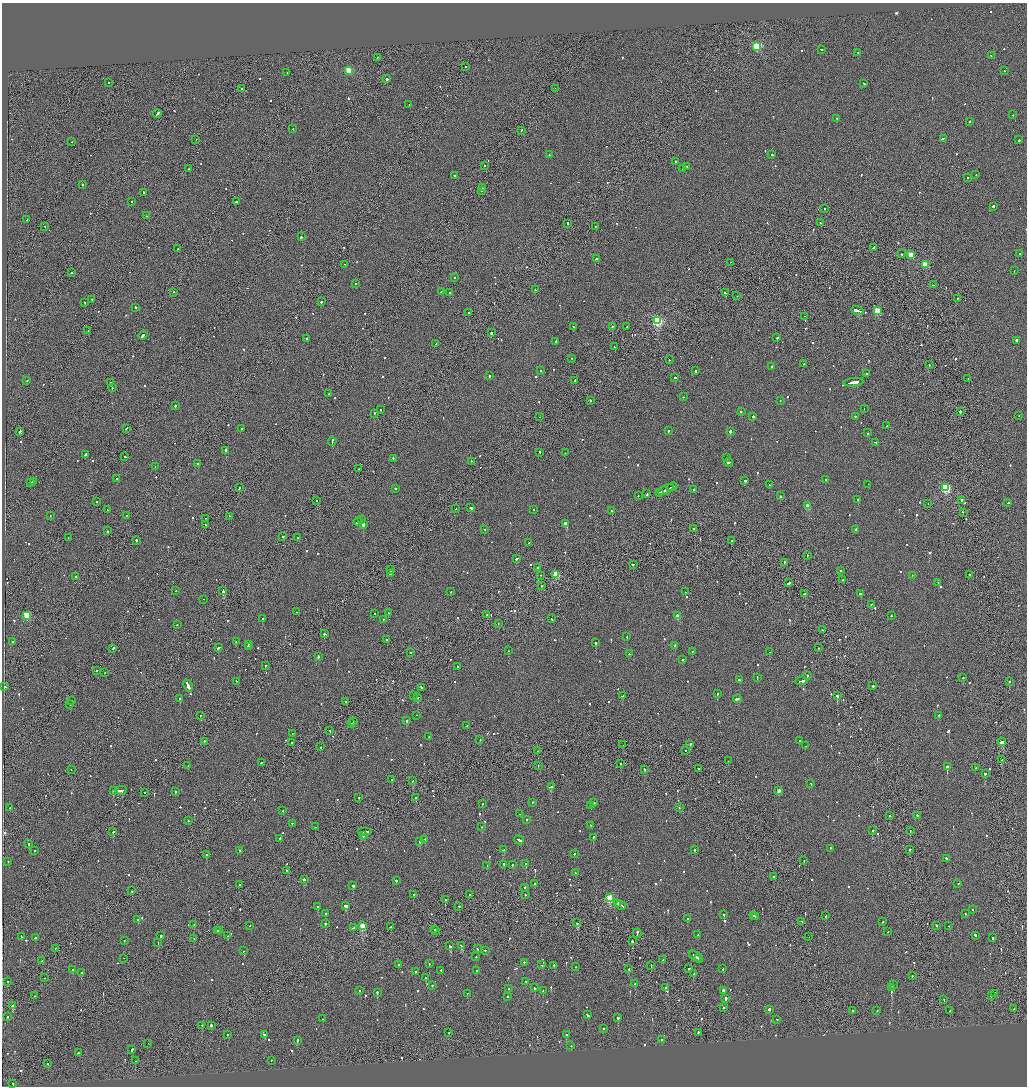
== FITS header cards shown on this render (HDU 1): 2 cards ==
NAXIS1  =                 2050
NAXIS2  =                 2168

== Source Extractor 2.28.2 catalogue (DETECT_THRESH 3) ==
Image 2050 x 2168 px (HDU 1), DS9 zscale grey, zoomed out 1/2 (1 PNG px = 2 x 2 image px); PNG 1029 x 1088 px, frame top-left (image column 2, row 2168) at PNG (2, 3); each listed source drawn as its Kron ellipse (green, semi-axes under 4 px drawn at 4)
Background -0.0639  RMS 0.067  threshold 0.202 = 3 sigma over >= 5 px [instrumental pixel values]
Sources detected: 983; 39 cannot appear on this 1/2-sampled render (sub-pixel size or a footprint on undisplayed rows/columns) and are neither listed nor drawn; of the other 944, the 500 brightest by FLUX_AUTO listed and drawn (444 fainter detections omitted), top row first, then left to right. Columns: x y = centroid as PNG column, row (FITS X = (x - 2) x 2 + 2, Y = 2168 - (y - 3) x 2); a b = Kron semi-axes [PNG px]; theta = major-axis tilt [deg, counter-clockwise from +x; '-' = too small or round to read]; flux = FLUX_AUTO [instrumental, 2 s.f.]
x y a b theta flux
757 47 3 3 - 1200
821 50 2 2 - 100
858 53 2 2 - 72
991 56 2 2 - 65
377 58 2 2 - 99
465 67 2 2 - 95
349 71 3 3 - 590
1004 71 2 1 - 120
287 73 2 2 - 89
387 79 2 2 - 470
109 83 2 1 - 72
864 84 2 2 - 90
242 89 2 2 - 89
555 89 2 1 - 110
409 105 2 2 - 660
157 114 4 2 - 340
1013 115 2 2 - 78
837 119 2 2 - 62
970 122 2 2 - 83
293 129 2 2 - 83
522 131 2 1 - 100
943 139 3 2 - 160
196 140 2 2 - 65
1019 140 2 2 - 120
72 142 2 2 - 120
549 155 2 2 - 68
772 155 2 2 - 97
676 162 2 2 - 130
484 166 2 2 - 150
687 167 2 2 - 62
189 169 2 1 - 100
683 169 2 2 - 98
976 175 2 2 - 94
455 176 2 2 - 880
968 178 2 2 - 79
82 185 2 2 - 190
483 188 2 1 - 82
481 191 2 2 - 340
143 193 2 2 - 120
131 202 2 2 - 100
236 202 2 2 - 120
993 207 2 2 - 420
825 209 2 2 - 78
146 216 2 2 - 94
27 220 2 2 - 110
820 223 2 1 - 110
567 224 2 1 - 120
44 227 2 1 - 80
595 227 2 1 - 140
301 237 3 2 - 130
873 248 4 2 - 310
178 249 2 1 - 290
902 254 2 2 - 110
1019 254 2 2 - 88
911 255 3 3 - 400
596 259 3 2 - 350
730 263 2 1 - 710
345 265 2 1 - 74
925 265 3 3 - 310
1014 271 2 2 - 68
71 273 2 1 - 140
455 278 2 2 - 100
355 284 2 2 - 81
933 285 2 2 - 120
535 290 2 2 - 74
441 292 2 2 - 71
173 293 2 1 - 77
450 293 2 2 - 450
725 293 2 1 - 230
737 296 2 1 - 86
957 299 2 2 - 68
92 300 2 1 - 65
321 302 2 2 - 100
85 303 2 2 - 170
135 308 2 2 - 120
857 311 6 2 -16 480
877 311 3 3 - 360
469 313 2 2 - 120
805 317 2 1 - 71
657 321 3 3 - 1700
573 327 2 1 - 280
612 327 2 2 - 66
627 327 2 2 - 160
88 331 2 1 - 95
491 333 2 2 - 530
143 336 4 2 - 330
777 338 2 2 - 400
306 339 2 2 - 160
1017 341 2 2 - 860
556 342 2 2 - 160
436 344 3 2 - 190
614 347 2 2 - 79
572 359 2 2 - 73
669 360 2 2 - 87
804 364 2 2 - 140
929 365 2 2 - 110
772 367 2 2 - 110
541 371 2 2 - 89
696 371 2 2 - 220
866 374 2 2 - 190
489 376 2 2 - 330
675 378 2 2 - 180
968 379 2 1 - 63
27 381 2 2 - 110
575 381 2 2 - 140
111 383 3 2 - 700
853 383 10 2 6 770
112 388 2 2 - 91
329 394 2 2 - 130
683 397 2 2 - 73
590 401 2 2 - 390
780 401 2 2 - 79
175 406 2 2 - 270
864 409 2 1 - 63
380 410 2 2 - 66
741 412 2 2 - 540
960 412 2 2 - 540
374 414 2 2 - 100
1019 416 2 2 - 68
539 417 2 1 - 71
753 417 2 2 - 180
855 417 2 2 - 140
886 426 2 1 - 91
126 429 2 2 - 140
242 429 2 2 - 110
668 431 2 2 - 96
20 432 3 2 - 240
730 432 3 2 - 540
868 433 2 2 - 100
332 442 4 2 - 340
875 443 4 1 - 470
226 451 3 2 - 370
540 453 2 2 - 130
565 453 2 2 - 86
85 455 3 2 - 210
125 457 2 2 - 120
727 458 2 2 - 82
393 459 2 2 - 130
471 462 2 2 - 89
729 463 4 2 - 290
198 464 2 2 - 120
155 467 2 1 - 120
358 469 2 1 - 75
116 479 2 2 - 370
826 480 2 2 - 140
745 481 3 2 - 170
33 482 3 2 - 180
30 483 3 2 - 390
769 485 2 2 - 62
868 485 2 1 - 78
672 487 5 1 - 410
239 488 2 1 - 170
946 488 3 3 - 1300
395 489 2 2 - 72
666 490 8 2 26 810
694 490 2 2 - 150
660 493 4 2 - 400
647 494 3 2 - 180
638 496 2 2 - 140
781 496 2 2 - 140
857 500 2 2 - 200
317 501 2 1 - 65
961 501 2 1 - 150
96 502 2 2 - 63
1008 503 2 2 - 200
928 504 2 1 - 71
807 506 3 2 - 190
471 508 2 2 - 610
456 509 2 1 - 62
107 510 2 2 - 150
533 510 2 2 - 66
612 511 2 2 - 280
963 513 2 1 - 230
50 516 2 2 - 73
127 516 2 2 - 80
229 517 2 2 - 89
206 519 2 1 - 100
361 520 2 1 - 230
358 522 5 2 - 560
566 524 4 2 - 3400
205 525 2 1 - 200
363 525 3 2 - 850
694 529 2 1 - 100
485 530 2 1 - 67
855 530 2 2 - 100
107 531 2 2 - 470
283 537 2 2 - 980
68 538 2 2 - 77
297 538 2 2 - 110
136 541 2 2 - 140
732 541 2 2 - 120
529 543 2 2 - 170
807 556 2 2 - 180
517 559 3 2 - 160
784 563 2 1 - 130
633 565 2 2 - 110
537 568 2 2 - 150
391 570 2 2 - 510
841 571 2 2 - 140
390 574 2 2 - 120
556 575 3 2 - 700
969 575 2 1 - 62
540 576 2 2 - 80
912 576 2 2 - 67
76 577 2 1 - 97
843 580 2 2 - 73
789 583 4 2 - 270
938 583 2 2 - 66
541 586 2 1 - 86
176 591 2 1 - 92
223 591 3 2 - 360
451 592 2 2 - 67
685 592 2 2 - 160
804 594 3 2 - 210
861 594 3 2 - 210
204 600 2 1 - 64
871 605 2 2 - 87
297 612 2 2 - 87
388 613 2 2 - 77
375 614 2 2 - 190
487 615 2 1 - 200
27 616 3 3 - 650
678 616 3 2 - 210
891 616 2 2 - 63
262 619 2 2 - 290
552 619 2 2 - 96
383 620 2 2 - 130
498 624 2 2 - 100
177 625 2 2 - 240
822 630 2 1 - 100
324 634 2 2 - 64
627 637 2 2 - 80
386 640 2 2 - 120
13 642 2 2 - 98
236 642 2 2 - 85
595 643 2 2 - 760
248 645 2 1 - 180
675 646 3 2 - 200
248 647 2 2 - 82
218 648 3 2 - 260
818 648 2 2 - 63
113 649 2 2 - 73
508 651 2 2 - 74
692 652 2 2 - 76
769 652 2 2 - 61
411 653 2 1 - 66
629 654 2 2 - 88
318 657 3 2 - 210
683 660 2 2 - 150
266 666 2 2 - 130
458 667 2 2 - 150
96 671 2 1 - 750
105 673 2 2 - 62
807 676 2 2 - 150
757 678 3 2 - 220
963 678 2 2 - 72
740 680 3 2 - 140
801 681 6 2 4 320
236 682 2 1 - 170
1009 682 2 2 - 140
188 686 6 2 -66 640
873 686 2 2 - 290
5 687 2 2 - 120
421 688 2 2 - 150
718 694 2 2 - 300
414 696 2 2 - 70
622 696 3 2 - 120
837 696 2 2 - 580
418 698 2 2 - 71
180 699 2 2 - 340
737 699 4 2 - 270
72 701 2 1 - 69
345 702 2 1 - 360
70 705 2 2 - 89
200 716 2 2 - 87
417 716 2 1 - 72
939 716 2 2 - 160
407 721 2 2 - 230
353 722 2 2 - 73
352 724 2 2 - 70
467 726 2 2 - 71
330 731 2 1 - 140
292 734 2 2 - 120
429 737 2 2 - 130
480 740 2 2 - 88
799 741 2 2 - 87
204 742 2 2 - 110
1002 742 4 2 - 570
291 743 2 2 - 90
623 745 2 1 - 110
690 745 3 2 - 260
806 746 2 1 - 74
320 747 2 1 - 100
537 751 2 1 - 62
685 751 2 2 - 76
1002 760 2 2 - 130
728 761 2 1 - 62
261 763 2 2 - 240
621 764 2 2 - 130
188 766 2 2 - 68
538 766 2 1 - 66
947 767 2 2 - 1900
976 768 2 2 - 88
699 769 2 1 - 94
71 770 2 2 - 76
644 770 2 2 - 170
985 774 2 2 - 560
392 780 2 2 - 360
413 781 2 1 - 160
811 784 2 2 - 110
551 787 4 2 - 330
113 791 2 2 - 120
121 791 6 2 4 360
779 791 3 2 - 120
175 792 2 2 - 230
145 793 2 2 - 64
359 798 2 2 - 89
416 798 2 2 - 270
532 803 2 2 - 74
594 803 2 2 - 110
482 804 2 2 - 66
591 806 2 2 - 76
10 808 2 2 - 150
679 808 2 1 - 68
283 811 2 2 - 94
520 814 2 1 - 63
890 816 2 2 - 100
917 816 2 2 - 140
527 820 2 2 - 210
188 821 2 2 - 88
292 824 2 2 - 82
591 826 2 1 - 100
315 827 2 2 - 110
481 827 2 2 - 71
873 831 2 2 - 190
910 831 2 1 - 75
113 832 2 2 - 280
365 832 7 2 0 560
363 836 2 1 - 110
593 838 2 2 - 220
280 839 3 2 - 200
425 840 2 2 - 180
519 840 5 2 - 410
420 842 2 2 - 250
29 844 2 2 - 180
830 849 2 2 - 79
503 850 3 2 - 340
694 850 2 2 - 260
910 850 2 2 - 210
34 851 2 1 - 72
239 851 2 2 - 68
574 854 2 2 - 120
206 855 2 2 - 82
946 859 3 2 - 280
804 861 2 2 - 64
8 862 2 2 - 140
526 864 2 2 - 85
504 865 2 2 - 390
512 865 2 2 - 210
487 866 2 1 - 67
287 871 2 2 - 82
575 873 2 2 - 120
773 877 2 1 - 82
304 880 2 2 - 730
396 881 2 2 - 66
534 884 2 2 - 78
958 884 2 2 - 83
240 885 2 1 - 120
353 886 2 2 - 1600
525 888 2 2 - 72
132 891 2 2 - 150
413 895 2 2 - 71
470 895 2 1 - 140
525 895 2 1 - 68
610 898 3 3 - 920
445 900 3 2 - 410
618 904 2 2 - 320
346 906 3 2 - 190
621 906 5 2 - 460
318 907 2 2 - 500
459 907 2 2 - 98
973 910 2 2 - 110
326 914 2 2 - 160
965 914 2 2 - 69
724 915 2 2 - 94
753 916 2 1 - 410
826 916 2 1 - 93
756 917 2 2 - 250
687 919 2 2 - 68
138 920 2 2 - 120
802 922 2 1 - 71
883 922 2 2 - 64
577 923 3 2 - 110
325 924 2 2 - 77
194 925 2 1 - 82
250 926 2 1 - 63
362 926 3 3 - 420
936 926 2 2 - 91
949 926 2 1 - 150
390 927 2 2 - 130
353 928 3 2 - 180
435 930 2 1 - 65
218 931 2 2 - 180
219 931 2 2 - 260
436 931 2 2 - 80
887 932 2 2 - 63
637 934 5 1 - 300
698 935 2 2 - 67
161 936 2 2 - 360
228 936 2 1 - 81
975 936 3 2 - 170
22 937 3 2 - 69
809 937 2 1 - 360
35 938 2 2 - 230
993 938 2 2 - 300
194 939 2 1 - 88
124 941 2 2 - 77
632 941 2 2 - 290
158 943 2 1 - 62
450 946 4 2 - 270
462 946 3 2 - 260
55 949 2 1 - 72
477 949 2 2 - 82
243 951 2 2 - 95
485 951 2 2 - 150
695 956 7 2 -38 550
476 957 2 1 - 69
124 959 2 1 - 130
699 959 4 1 - 310
663 960 2 2 - 120
42 961 2 2 - 100
524 962 2 2 - 70
429 964 2 2 - 74
398 965 2 2 - 76
542 965 2 1 - 170
554 966 2 2 - 340
651 966 2 2 - 77
575 967 2 2 - 73
629 969 2 2 - 530
689 969 2 2 - 500
723 969 2 2 - 73
72 970 2 2 - 95
441 971 2 2 - 110
476 971 2 1 - 170
415 972 2 2 - 68
81 973 2 2 - 440
693 974 2 2 - 82
912 976 2 2 - 75
45 978 2 1 - 63
425 978 2 2 - 150
8 982 2 1 - 130
526 982 2 2 - 76
635 984 2 2 - 70
894 985 2 1 - 190
432 986 2 2 - 63
534 988 3 2 - 130
665 988 2 1 - 72
891 988 3 2 - 1200
509 989 2 1 - 150
359 991 2 2 - 75
543 991 2 2 - 84
723 991 3 2 - 590
377 993 2 2 - 260
467 994 2 2 - 69
994 994 2 2 - 150
35 996 2 2 - 62
991 996 2 2 - 160
508 997 2 2 - 110
725 999 3 2 - 860
944 1000 2 2 - 91
13 1006 2 2 - 410
724 1008 2 1 - 200
1014 1009 2 1 - 100
769 1010 2 2 - 1200
853 1011 2 2 - 140
877 1011 2 2 - 200
950 1011 2 2 - 100
587 1015 4 2 - 200
7 1017 2 2 - 140
618 1018 2 2 - 270
322 1019 2 1 - 94
777 1020 2 2 - 190
202 1026 2 1 - 110
211 1026 2 2 - 510
603 1029 2 2 - 110
449 1033 2 2 - 78
698 1033 2 1 - 140
227 1035 2 1 - 84
264 1035 4 2 - 180
566 1035 2 2 - 240
661 1040 2 2 - 75
297 1041 3 2 - 180
148 1044 2 1 - 72
571 1046 2 1 - 65
132 1050 2 2 - 380
78 1053 2 2 - 76
136 1061 2 1 - 170
271 1061 2 2 - 64
48 1064 2 2 - 92
13 1084 2 1 - 100
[444 fainter detections neither listed nor drawn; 39 sub-pixel or undisplayed-footprint detections neither listed nor drawn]